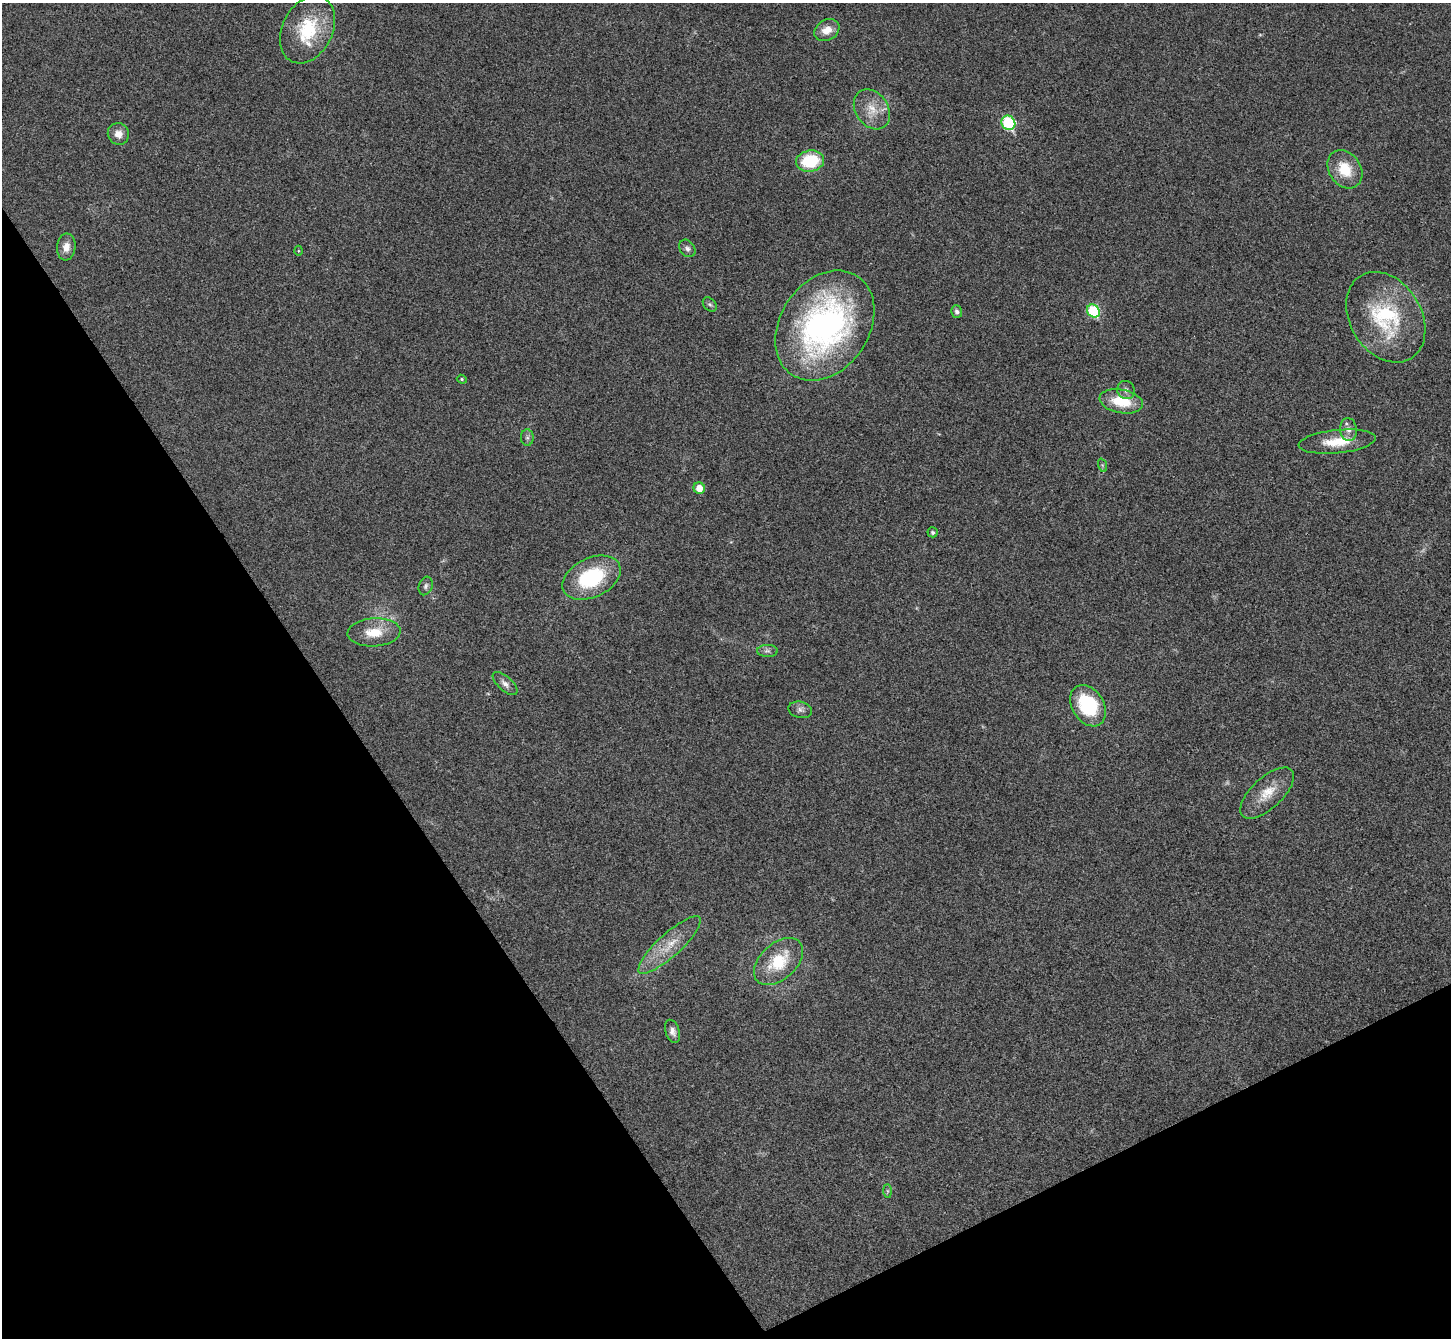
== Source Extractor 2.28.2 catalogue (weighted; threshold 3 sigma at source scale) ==
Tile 14 of 4 x 4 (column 2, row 4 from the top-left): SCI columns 1455-2903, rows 295-1630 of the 5803 x 5795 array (HDU 1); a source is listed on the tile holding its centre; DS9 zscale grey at full resolution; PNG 1453 x 1340 px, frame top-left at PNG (2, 3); each listed source drawn as its Kron ellipse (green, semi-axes under 4 px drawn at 4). Shown black and unused: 29% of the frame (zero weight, under 3 of 4 exposures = <1% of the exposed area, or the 3 px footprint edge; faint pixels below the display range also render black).
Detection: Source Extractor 2.28.2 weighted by HDU 2 'WHT'; one run over the whole footprint, this tile lists its part. Background 0.0214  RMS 0.0045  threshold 0.0201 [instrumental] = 3 sigma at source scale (4.5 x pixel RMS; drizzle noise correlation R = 1.50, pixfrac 1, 0.05/0.05 arcsec/px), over >= 5 px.
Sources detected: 38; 1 too faint to see at this stretch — neither listed nor drawn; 1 inside a brighter listed object's ellipse — not listed separately; the other 36 listed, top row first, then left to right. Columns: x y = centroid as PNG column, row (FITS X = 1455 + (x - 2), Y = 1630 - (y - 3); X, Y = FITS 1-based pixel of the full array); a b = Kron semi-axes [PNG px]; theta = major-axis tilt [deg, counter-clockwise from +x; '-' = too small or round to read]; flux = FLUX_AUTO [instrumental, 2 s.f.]
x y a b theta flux
308 30 36 25 63 26
827 30 13 10 30 5.3
872 109 21 16 -56 8.7
1008 123 7 6 - 42
118 134 11 10 - 3.9
810 161 14 10 9 21
1345 169 20 16 -55 12
66 247 13 9 85 3.8
687 248 9 7 -52 1.5
298 251 5 3 - 0.42
710 304 8 5 -47 1.1
957 311 6 5 - 1.3
1093 311 7 6 - 32
1386 317 48 35 -58 43
825 326 59 44 56 140
462 379 5 4 - 0.56
1126 390 9 8 - 1.8
1121 401 22 11 -11 14
1348 429 11 8 -83 2.8
527 438 8 6 -90 1.3
1337 442 39 11 6 12
1102 465 7 4 -71 0.69
699 488 6 5 - 5.5
933 532 5 5 - 0.97
591 578 31 19 25 35
426 586 9 6 71 1.4
374 632 26 14 4 10
767 651 10 6 -1 1.4
505 683 15 7 -42 2.4
1088 706 22 16 -59 32
800 710 12 8 -14 1.9
1267 793 34 15 43 11
670 945 41 11 42 12
778 961 29 18 42 19
673 1031 12 7 -71 2.4
887 1191 7 4 -90 0.82